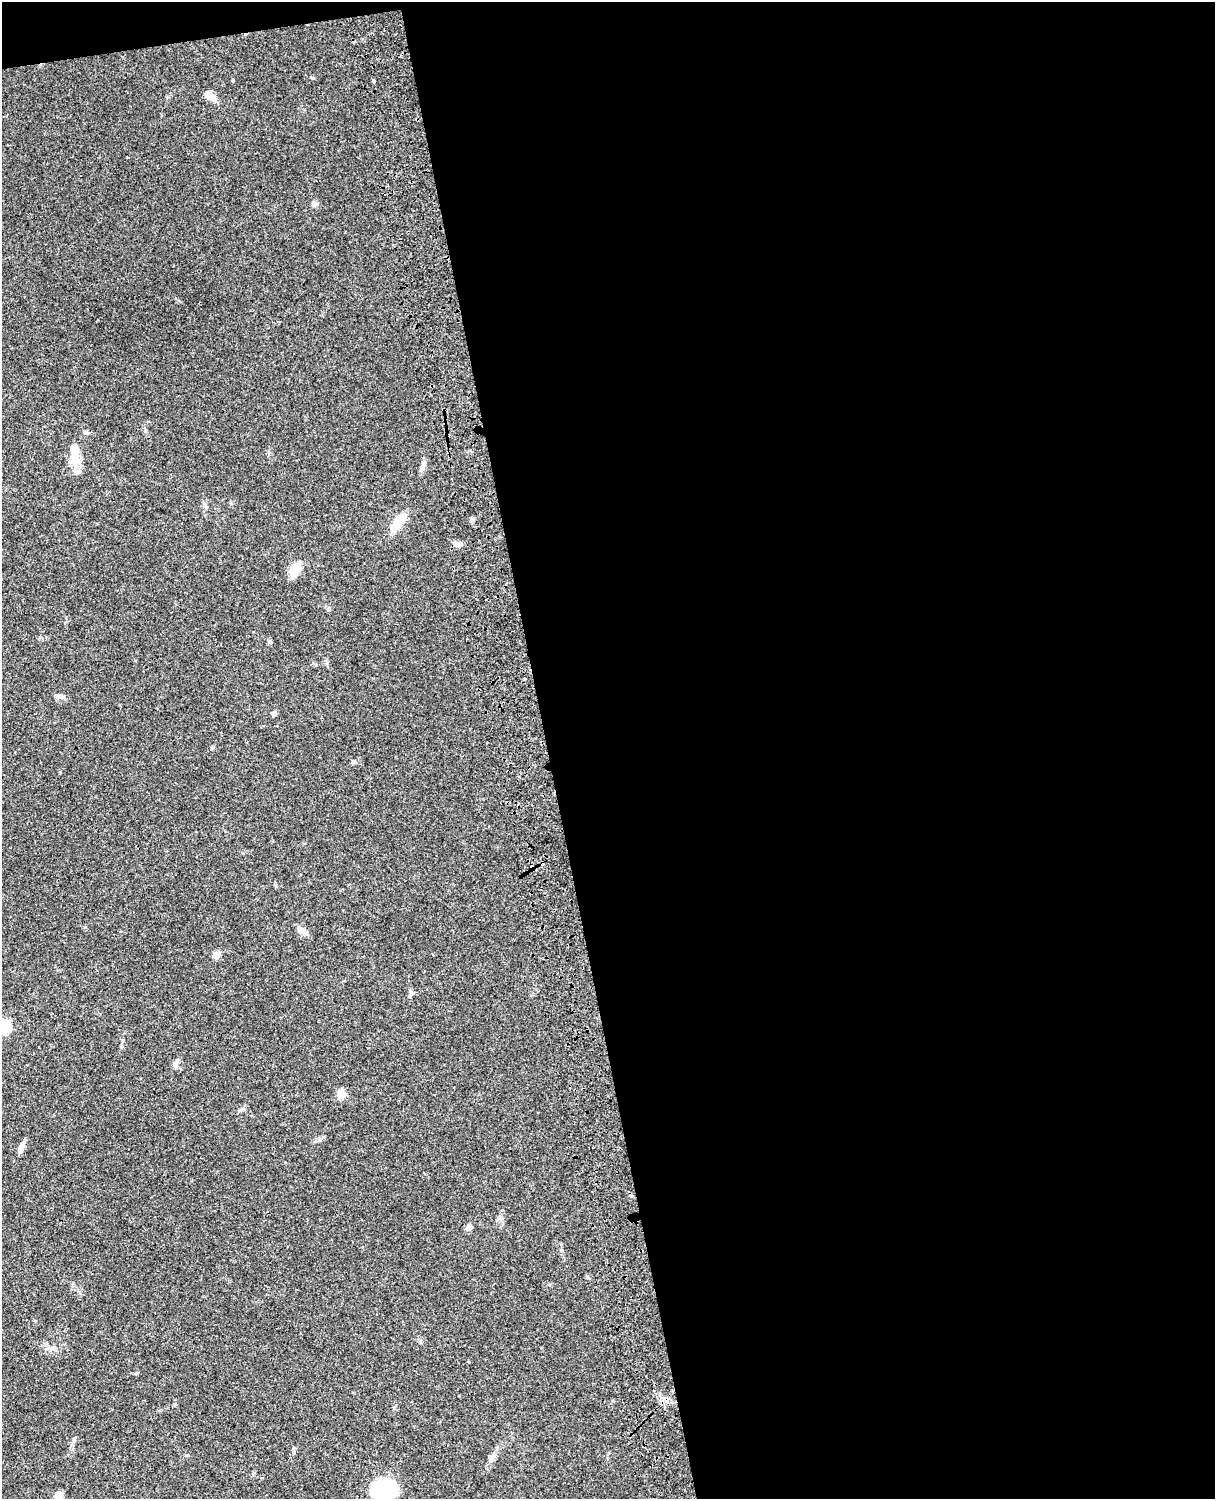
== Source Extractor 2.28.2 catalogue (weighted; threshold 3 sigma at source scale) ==
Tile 4 of 4 x 3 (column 4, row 1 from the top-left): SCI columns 3758-4970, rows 3267-4763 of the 5089 x 4925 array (HDU 1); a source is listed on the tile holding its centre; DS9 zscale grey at full resolution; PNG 1217 x 1501 px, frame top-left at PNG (2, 2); no overlay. Shown black and unused: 56% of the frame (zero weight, under 3 of 4 exposures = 6% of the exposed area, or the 3 px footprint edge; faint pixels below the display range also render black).
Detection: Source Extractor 2.28.2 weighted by HDU 2 'WHT'; one run over the whole footprint, this tile lists its part. Background 0.0807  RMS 0.0059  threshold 0.0267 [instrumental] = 3 sigma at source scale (4.5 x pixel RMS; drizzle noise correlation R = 1.50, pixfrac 1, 0.05/0.05 arcsec/px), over >= 5 px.
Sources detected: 26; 1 inside a brighter object's white glare — not listed; the other 25 listed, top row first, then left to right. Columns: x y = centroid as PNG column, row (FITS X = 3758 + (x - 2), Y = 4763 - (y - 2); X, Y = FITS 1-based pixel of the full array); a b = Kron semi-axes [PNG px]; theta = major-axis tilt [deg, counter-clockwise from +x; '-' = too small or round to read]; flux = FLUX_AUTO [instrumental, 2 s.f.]
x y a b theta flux
373 81 3 3 - 1.3
209 95 15 7 -42 5.7
314 204 7 6 - 1.7
86 432 6 4 -20 0.91
74 460 17 12 -77 9
423 465 11 5 61 2
205 506 11 3 -50 1.1
397 523 23 9 51 12
458 544 11 7 -8 2.3
295 570 14 9 63 10
59 696 12 7 -3 2.2
274 713 6 5 - 1.4
354 761 6 4 19 0.88
532 868 5 3 - 0.6
302 931 15 6 -35 3.1
216 955 8 7 - 3.5
5 1026 6 6 - 60
176 1064 11 5 78 1.9
341 1094 13 9 88 4.4
320 1139 7 4 70 0.92
21 1147 14 6 72 3.3
469 1227 9 6 45 1.8
491 1458 12 7 46 2.3
384 1489 23 19 13 45
58 1495 9 8 - 3.7
Overlapping masked pixels (flux is a lower limit): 1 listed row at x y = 532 868
Isophote crosses this tile's border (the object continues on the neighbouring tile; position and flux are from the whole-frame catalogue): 2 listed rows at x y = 5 1026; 384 1489
Unlisted compact peaks at least as high as the median listed source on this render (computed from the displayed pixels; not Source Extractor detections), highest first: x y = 233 80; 312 78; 212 748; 473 519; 137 1373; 174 1404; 328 610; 85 927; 231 503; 316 665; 243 1109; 613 1401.